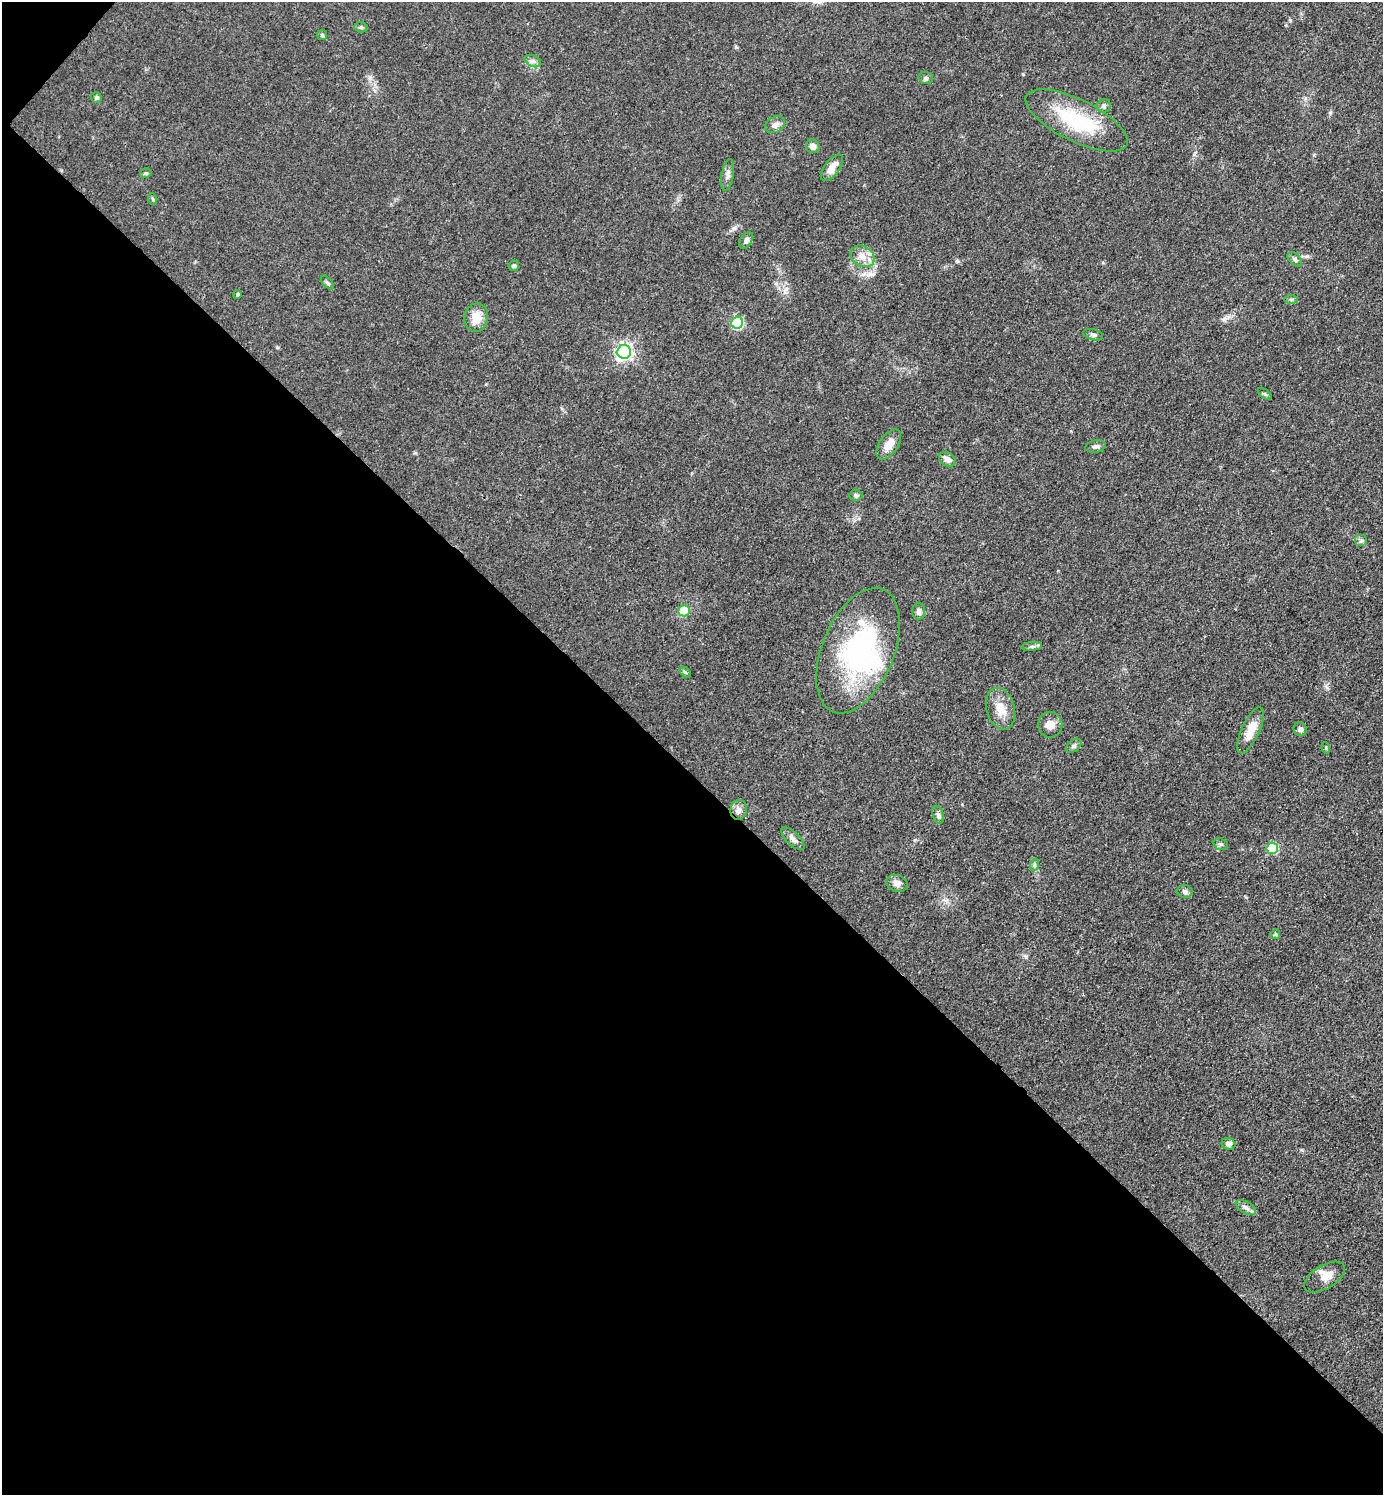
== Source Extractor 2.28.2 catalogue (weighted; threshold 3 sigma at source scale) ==
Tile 9 of 4 x 4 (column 1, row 3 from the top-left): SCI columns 156-1536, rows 1495-2987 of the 5977 x 5976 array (HDU 1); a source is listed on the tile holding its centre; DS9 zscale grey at full resolution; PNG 1385 x 1497 px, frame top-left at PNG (2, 2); each listed source drawn as its Kron ellipse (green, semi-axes under 4 px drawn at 4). Shown black and unused: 49% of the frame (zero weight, under 3 of 4 exposures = <1% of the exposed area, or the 3 px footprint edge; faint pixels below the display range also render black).
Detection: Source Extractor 2.28.2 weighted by HDU 2 'WHT'; one run over the whole footprint, this tile lists its part. Background 0.0526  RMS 0.0049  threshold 0.022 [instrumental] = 3 sigma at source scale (4.5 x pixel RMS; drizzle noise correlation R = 1.50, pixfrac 1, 0.05/0.05 arcsec/px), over >= 5 px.
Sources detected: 57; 1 inside a brighter object's white glare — neither listed nor drawn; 3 inside a brighter listed object's ellipse — not listed separately; the other 53 listed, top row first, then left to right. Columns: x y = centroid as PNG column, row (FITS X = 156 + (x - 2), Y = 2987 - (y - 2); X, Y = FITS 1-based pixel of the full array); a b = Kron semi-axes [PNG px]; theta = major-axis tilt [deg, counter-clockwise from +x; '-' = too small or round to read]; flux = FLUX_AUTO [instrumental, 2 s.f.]
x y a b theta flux
361 27 6 5 - 0.9
322 35 5 5 - 0.81
533 61 9 5 -24 1.6
926 78 7 5 -16 1.1
96 97 5 5 - 1
1104 106 7 6 - 1.3
1077 120 56 21 -26 35
775 125 10 7 28 2.8
813 146 7 6 - 2.6
832 168 15 7 52 4.8
146 173 6 4 15 0.8
728 175 16 6 80 2.1
152 199 6 3 -70 0.6
746 240 9 5 59 1.6
862 256 13 10 -33 4.8
1295 259 9 5 -46 1.1
514 266 5 5 - 0.81
327 283 8 4 -49 0.9
238 294 4 4 - 0.92
1291 299 7 4 0 0.77
476 318 14 12 78 7.1
737 323 6 6 - 48
1093 335 10 5 -15 1.2
624 352 7 7 - 160
1265 394 8 4 -35 0.79
889 445 17 9 56 5.3
1095 446 10 6 12 1.7
947 459 9 6 -32 2.8
856 495 6 5 - 0.96
1361 540 6 6 - 1.1
684 611 5 5 - 17
919 611 8 6 -89 2
1032 646 10 4 5 1.3
858 651 66 36 68 78
685 672 7 4 -44 0.76
1000 709 21 14 -75 7.5
1050 725 12 12 - 4.7
1300 729 7 6 - 1.5
1251 730 25 9 65 7.7
1074 746 8 5 39 1.3
1326 748 6 3 -73 0.48
738 810 10 8 78 2.5
938 815 9 5 -75 1.4
793 839 15 6 -44 2.2
1221 844 7 5 -19 1
1272 848 6 5 - 30
1034 865 6 4 72 0.74
897 883 11 8 -20 2.8
1185 891 7 6 - 1.5
1275 934 5 4 - 0.6
1228 1144 7 5 -22 1.7
1246 1207 11 6 -29 2
1324 1277 23 11 31 5.2